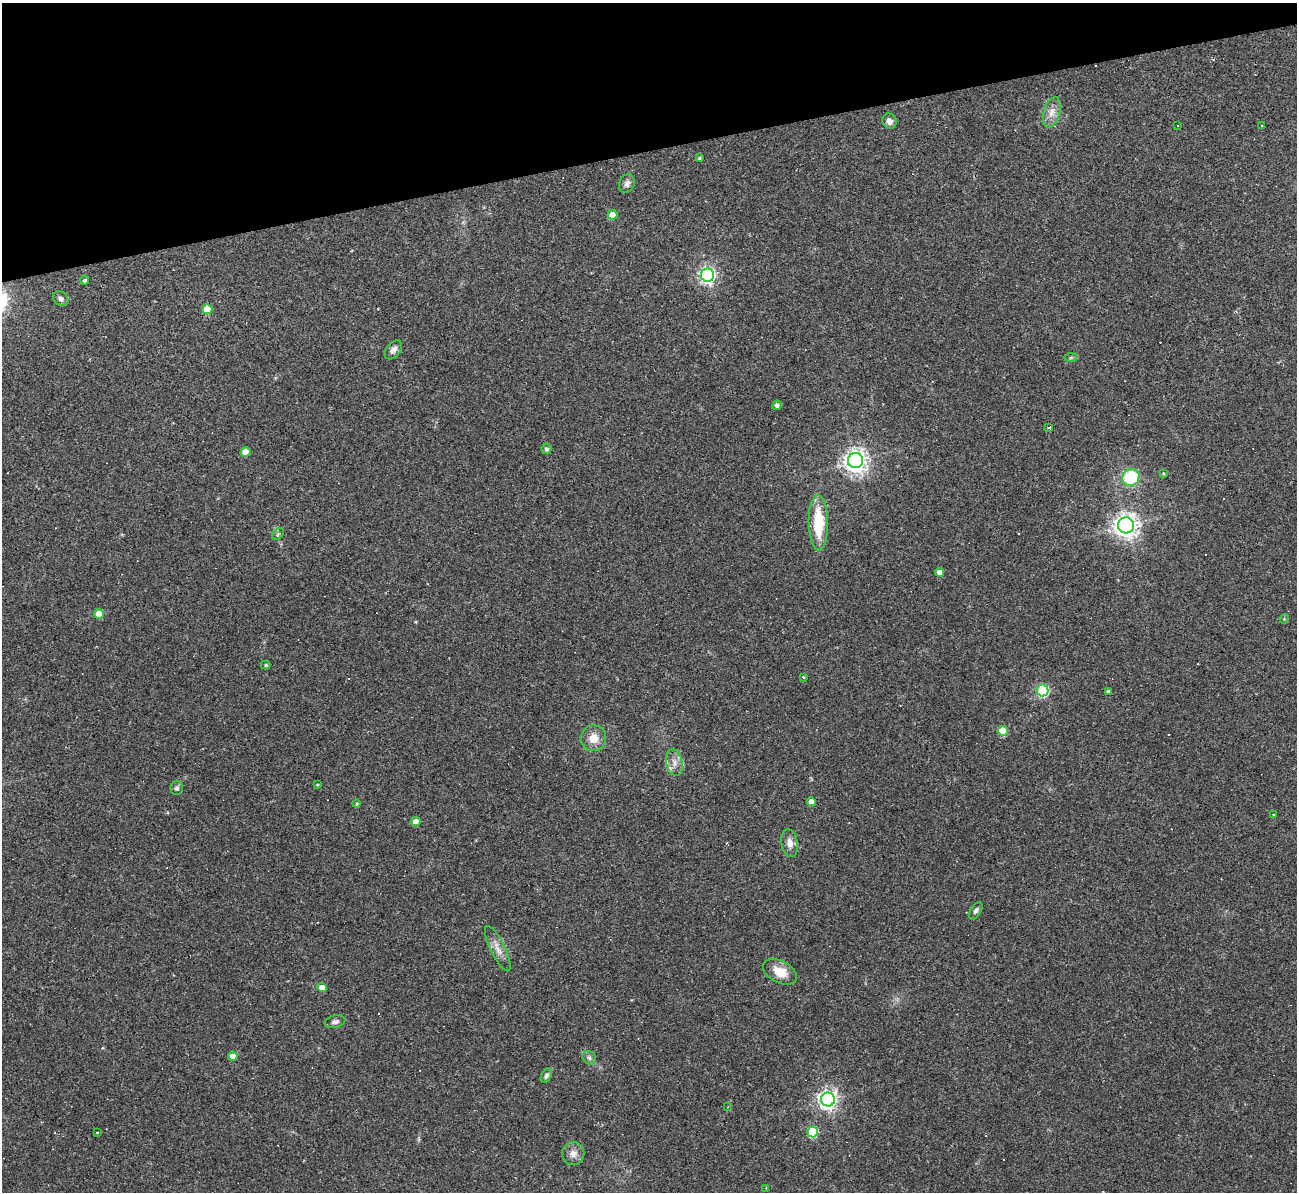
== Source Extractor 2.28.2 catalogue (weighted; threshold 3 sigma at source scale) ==
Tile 3 of 4 x 4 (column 3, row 1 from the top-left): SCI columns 2592-3886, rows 3714-4903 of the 5182 x 5165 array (HDU 1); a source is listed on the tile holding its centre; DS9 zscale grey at full resolution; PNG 1299 x 1194 px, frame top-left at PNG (2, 3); each listed source drawn as its Kron ellipse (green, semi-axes under 4 px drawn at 4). Shown black and unused: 13% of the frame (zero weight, under 2 of 3 exposures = <1% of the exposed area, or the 3 px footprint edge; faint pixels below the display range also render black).
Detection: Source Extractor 2.28.2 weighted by HDU 2 'WHT'; one run over the whole footprint, this tile lists its part. Background 0.11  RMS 0.0065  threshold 0.0293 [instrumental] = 3 sigma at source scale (4.5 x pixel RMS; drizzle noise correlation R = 1.50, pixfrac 1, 0.05/0.05 arcsec/px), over >= 5 px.
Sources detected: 73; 1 too faint to see at this stretch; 18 cosmic-ray / hot-pixel residue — neither listed nor drawn; the other 54 listed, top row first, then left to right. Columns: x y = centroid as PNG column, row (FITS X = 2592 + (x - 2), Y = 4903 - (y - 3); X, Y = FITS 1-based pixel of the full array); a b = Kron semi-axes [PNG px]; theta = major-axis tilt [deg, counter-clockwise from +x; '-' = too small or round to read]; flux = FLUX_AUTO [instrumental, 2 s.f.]
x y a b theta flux
1052 112 16 8 74 5.5
889 121 8 7 - 3.8
1261 125 3 2 - 0.73
1178 126 2 2 - 0.55
699 158 3 3 - 1.1
627 184 10 7 66 2.8
612 215 5 5 - 10
707 275 6 6 - 210
85 280 4 4 - 1.4
61 299 8 6 -36 2.2
207 309 5 5 - 16
393 350 11 7 51 3.1
1071 358 6 4 2 0.98
777 405 5 4 - 2.7
1049 428 3 3 - 1.3
546 449 5 5 - 1.9
245 452 5 5 - 11
855 460 7 7 - 520
1163 473 3 3 - 0.58
1131 477 9 8 - 37
818 523 28 10 -89 28
1126 525 8 8 - 510
278 534 7 4 45 1
939 572 4 4 - 6.1
99 614 5 4 - 11
1284 619 5 4 - 0.67
266 665 5 4 - 0.79
803 677 3 3 - 1.1
1043 690 6 6 - 75
1108 691 4 3 - 1.3
1003 731 5 5 - 21
593 738 13 12 - 8.4
674 762 13 8 -78 4.9
317 785 3 3 - 0.71
177 788 7 6 - 1.7
811 802 4 4 - 5.4
357 804 4 4 - 0.83
1273 815 2 2 - 0.58
416 822 5 4 - 7.1
790 843 14 8 -81 4.9
976 911 9 5 59 1.8
498 949 25 7 -64 6.1
780 972 18 11 -28 11
322 987 5 4 - 7.7
335 1022 10 6 11 2
233 1056 4 4 - 5.8
589 1058 7 6 - 1.9
546 1075 8 5 63 2
828 1099 7 7 - 320
728 1107 3 3 - 0.63
813 1132 5 5 - 40
97 1133 3 2 - 0.51
573 1153 11 11 - 4.6
766 1188 3 3 - 0.6